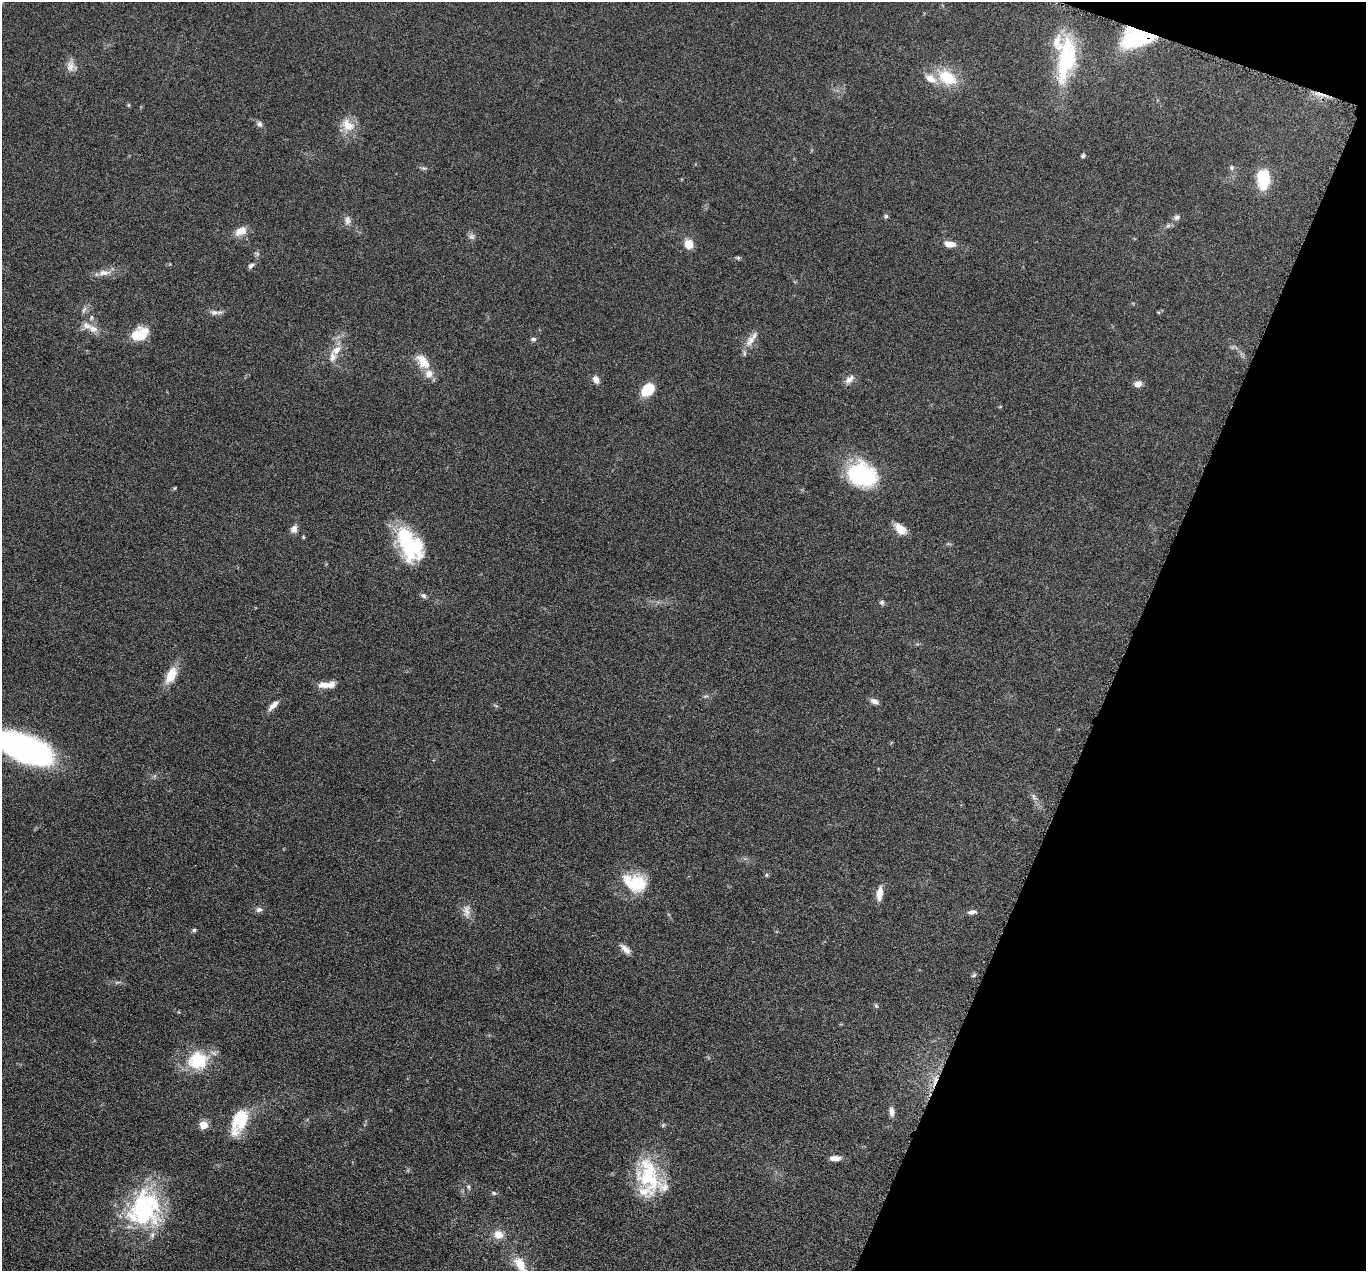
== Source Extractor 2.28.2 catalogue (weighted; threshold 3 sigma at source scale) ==
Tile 8 of 4 x 4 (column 4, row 2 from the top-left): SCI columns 4099-5462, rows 2807-4075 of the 5469 x 5483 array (HDU 1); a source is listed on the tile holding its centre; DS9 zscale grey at full resolution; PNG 1368 x 1273 px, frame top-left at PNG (2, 2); no overlay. Shown black and unused: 18% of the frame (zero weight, under 4 of 8 exposures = <1% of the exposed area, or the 3 px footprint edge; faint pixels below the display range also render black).
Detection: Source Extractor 2.28.2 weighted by HDU 2 'WHT'; one run over the whole footprint, this tile lists its part. Background 0.0374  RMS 0.004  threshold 0.0162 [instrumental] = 3 sigma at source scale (4.09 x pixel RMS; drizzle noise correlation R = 1.36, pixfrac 0.8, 0.05/0.05 arcsec/px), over >= 5 px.
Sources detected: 80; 1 inside a brighter object's white glare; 1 cosmic-ray / hot-pixel residue — not listed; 9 inside a brighter listed object's ellipse — not listed separately; the other 69 listed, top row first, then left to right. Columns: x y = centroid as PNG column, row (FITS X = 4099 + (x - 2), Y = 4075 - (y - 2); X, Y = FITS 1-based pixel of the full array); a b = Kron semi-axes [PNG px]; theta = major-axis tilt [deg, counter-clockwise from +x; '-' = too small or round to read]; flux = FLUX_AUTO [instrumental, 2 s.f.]
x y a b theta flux
1136 38 35 21 5 24
1066 59 54 20 80 33
70 66 15 11 -89 2.7
947 78 27 17 -27 12
128 105 6 4 -89 0.42
260 124 9 6 -65 1.2
348 125 20 15 -45 5.8
1083 156 6 5 - 0.67
423 168 7 5 -10 0.68
1232 168 6 6 - 0.77
1263 179 23 14 -86 12
886 216 5 5 - 0.72
1177 217 8 7 - 1.1
347 220 12 8 88 1.7
1168 226 7 4 20 0.76
241 231 14 10 23 4.2
472 237 8 7 - 1.2
689 244 10 8 -77 4.6
949 244 15 7 -9 2.9
738 258 6 5 - 0.51
251 266 8 5 40 0.92
104 273 20 7 3 3.1
84 310 11 4 63 1
214 312 11 7 5 1.7
93 329 15 9 -32 3.2
139 334 21 13 27 8.1
533 339 7 5 5 0.85
751 339 27 8 54 3.6
336 350 15 9 38 3.8
423 362 24 13 -51 6.3
849 379 14 7 40 2.1
596 380 9 7 -59 2.3
1138 384 10 7 10 2.1
648 390 17 12 43 7.2
863 475 31 23 -23 33
175 488 5 3 - 0.34
294 529 10 8 73 1.8
901 529 14 9 -42 4.7
303 537 6 3 -72 0.35
410 545 41 23 -59 29
423 596 8 6 -34 0.96
882 602 7 6 - 0.77
171 675 20 10 63 7.1
324 685 19 8 0 3.8
874 701 11 6 -24 1.5
273 705 16 6 44 2.3
23 748 56 23 -23 99
1034 796 10 5 -68 1.1
766 875 6 4 -90 0.46
634 883 30 20 -18 15
880 893 16 7 84 3.8
259 910 9 7 13 1.2
466 911 18 8 89 2.7
972 912 12 6 8 1.5
194 930 5 5 - 0.58
626 949 15 7 -45 2.3
973 975 7 4 45 0.55
876 1006 6 5 - 0.6
198 1060 22 20 15 17
892 1112 12 6 -84 1.8
240 1120 25 18 63 14
204 1125 5 5 - 11
835 1158 13 6 2 2.4
649 1175 51 27 -77 25
468 1187 7 4 -71 0.65
494 1193 6 5 - 0.63
144 1210 54 35 -71 38
498 1234 12 10 -23 3.7
520 1264 28 13 -63 7.6
Overlapping masked pixels (flux is a lower limit): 1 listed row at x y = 1136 38
Isophote crosses this tile's border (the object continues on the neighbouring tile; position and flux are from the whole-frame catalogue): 2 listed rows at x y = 23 748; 520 1264